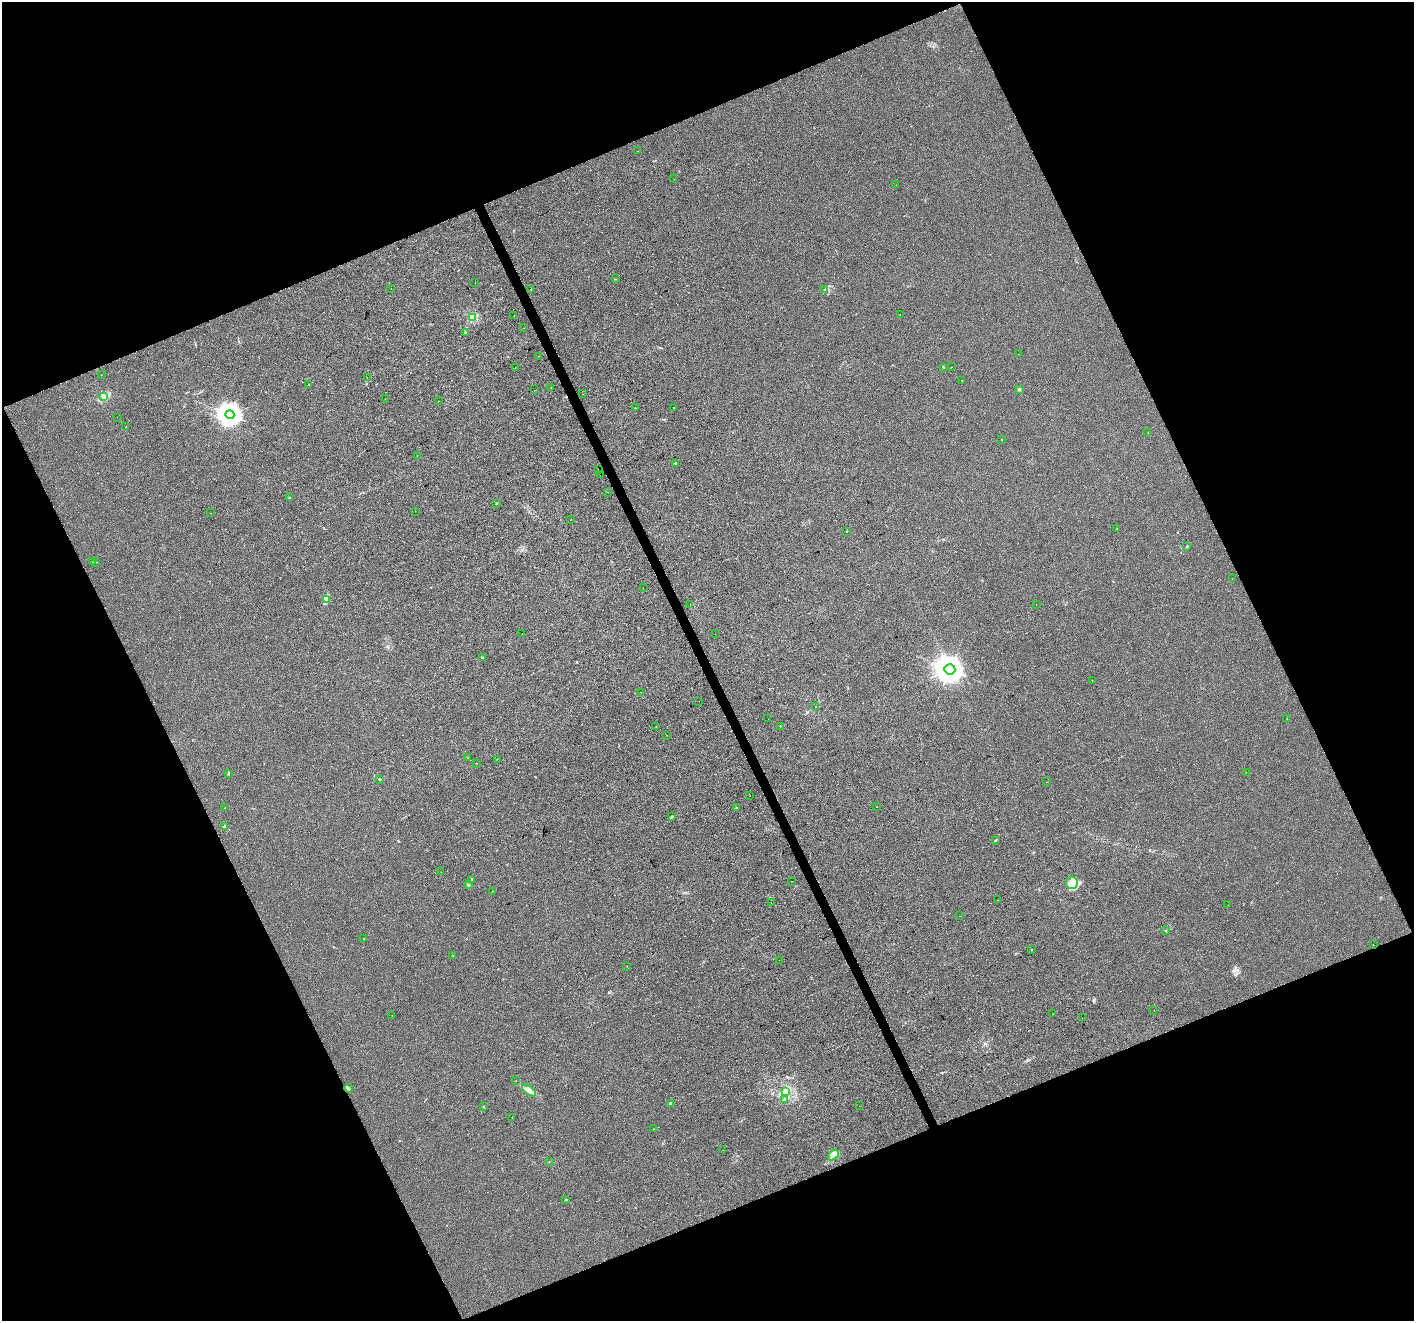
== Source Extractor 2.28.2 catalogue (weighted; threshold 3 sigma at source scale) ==
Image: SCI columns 3-5647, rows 146-5419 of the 5647 x 5507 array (HDU 1 of 3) = the unmasked area's bounding box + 8 px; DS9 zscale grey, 4 x 4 block average (1 PNG px = mean of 4 x 4 image px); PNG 1416 x 1323 px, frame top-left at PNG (2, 2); each listed source drawn as its Kron ellipse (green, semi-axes under 4 px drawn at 4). Shown black and unused: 44% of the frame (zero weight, under 2 of 3 exposures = <1% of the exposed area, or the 3 px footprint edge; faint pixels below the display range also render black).
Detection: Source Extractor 2.28.2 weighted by HDU 2 'WHT'. Background 0.00657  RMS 0.0046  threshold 0.0208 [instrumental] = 3 sigma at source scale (4.5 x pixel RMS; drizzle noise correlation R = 1.50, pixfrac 1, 0.0396/0.0396 arcsec/px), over >= 5 px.
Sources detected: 133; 9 cosmic-ray / hot-pixel residue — neither listed nor drawn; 2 coinciding with a brighter row at this scale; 4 inside a brighter listed object's ellipse — not listed separately; the other 118 listed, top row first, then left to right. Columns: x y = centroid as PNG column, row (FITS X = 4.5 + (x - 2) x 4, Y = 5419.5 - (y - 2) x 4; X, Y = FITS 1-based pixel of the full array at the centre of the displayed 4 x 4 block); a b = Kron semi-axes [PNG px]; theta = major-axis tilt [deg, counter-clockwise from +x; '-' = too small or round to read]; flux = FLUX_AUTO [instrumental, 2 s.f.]
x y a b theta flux
637 151 2 2 - 1.1
674 179 2 2 - 1.1
896 185 2 2 - 0.53
615 279 2 2 - 1.4
475 283 2 2 - 0.49
391 288 2 2 - 1.3
531 290 2 2 - 0.78
824 290 2 2 - 0.78
900 314 2 2 - 0.5
514 315 2 2 - 3.1
472 317 2 2 - 170
524 328 2 2 - 0.56
465 332 2 2 - 2
1018 354 2 2 - 4.5
538 356 2 2 - 2.2
943 367 2 2 - 1
951 367 2 2 - 0.6
515 368 2 2 - 1.6
101 375 2 2 - 0.5
367 377 2 2 - 1.1
962 380 2 2 - 4.4
309 384 2 2 - 0.75
551 388 2 2 - 3
1019 389 2 2 - 3.4
535 390 2 2 - 1.6
583 394 2 2 - 0.45
104 396 3 3 - 4.2
385 399 2 2 - 0.59
438 401 2 2 - 0.43
674 407 2 2 - 2.6
635 408 2 2 - 0.79
230 415 5 4 - 2400
117 417 2 2 - 0.49
126 427 2 2 - 0.47
1148 432 2 2 - 0.57
1001 439 2 2 - 0.79
417 455 2 2 - 0.6
675 463 2 2 - 9.5
598 469 2 2 - 0.85
600 475 2 2 - 3.4
608 492 2 2 - 0.62
289 498 2 2 - 11
496 503 2 2 - 2
415 511 2 2 - 0.65
211 513 2 2 - 0.32
570 520 2 2 - 0.76
1116 529 2 2 - 0.8
846 531 2 2 - 2.1
1187 547 2 2 - 2
93 562 2 2 - 0.72
95 562 2 2 - 1.8
1232 579 2 2 - 0.52
643 588 2 2 - 0.38
326 600 4 3 - 5.5
690 604 2 2 - 3.7
1036 605 2 2 - 0.76
522 633 2 2 - 3
715 634 2 2 - 1.1
483 658 2 2 - 1.3
950 669 5 5 - 5000
1092 680 2 2 - 4
640 692 2 2 - 0.44
699 701 2 2 - 0.46
816 707 2 2 - 1.3
768 719 2 2 - 0.76
1287 719 2 2 - 0.39
780 726 2 2 - 2
656 727 2 2 - 0.66
667 735 2 2 - 7.7
468 758 2 2 - 0.57
497 759 2 2 - 0.84
477 763 2 2 - 0.97
1246 772 2 2 - 0.32
228 773 2 2 - 1.9
380 779 2 2 - 3.1
1046 782 2 2 - 0.76
750 796 2 2 - 1.6
877 807 2 2 - 1.4
224 808 2 2 - 0.78
737 808 2 2 - 0.81
672 817 2 2 - 2.7
225 827 2 2 - 24
996 840 3 2 - 1.7
441 872 2 2 - 0.55
472 879 2 2 - 0.91
792 881 2 2 - 1.7
1072 883 6 6 - 20
468 885 2 2 - 1.6
492 891 2 2 - 0.5
998 900 2 2 - 0.44
771 903 2 2 - 0.51
1228 905 2 2 - 0.43
959 916 2 2 - 0.59
1166 930 2 2 - 0.66
364 939 2 2 - 0.93
1373 945 2 2 - 0.62
1032 949 2 2 - 1.1
453 956 2 2 - 0.87
779 960 2 2 - 0.87
627 966 2 2 - 0.59
1154 1010 2 2 - 0.56
1053 1014 2 2 - 4.2
392 1015 2 2 - 0.78
1082 1018 2 2 - 1.5
516 1081 2 2 - 0.46
348 1088 4 3 - 4.4
529 1090 8 4 -36 15
785 1091 3 2 - 4.3
784 1099 2 2 - 0.96
671 1103 2 2 - 18
859 1106 2 2 - 0.61
483 1107 2 2 - 1.1
512 1117 2 2 - 0.93
653 1129 2 2 - 0.72
723 1150 2 2 - 0.38
833 1155 6 2 41 6.6
549 1161 2 2 - 0.71
566 1200 3 2 - 1
Diffuse or blended objects may show on this block-average render without a row.